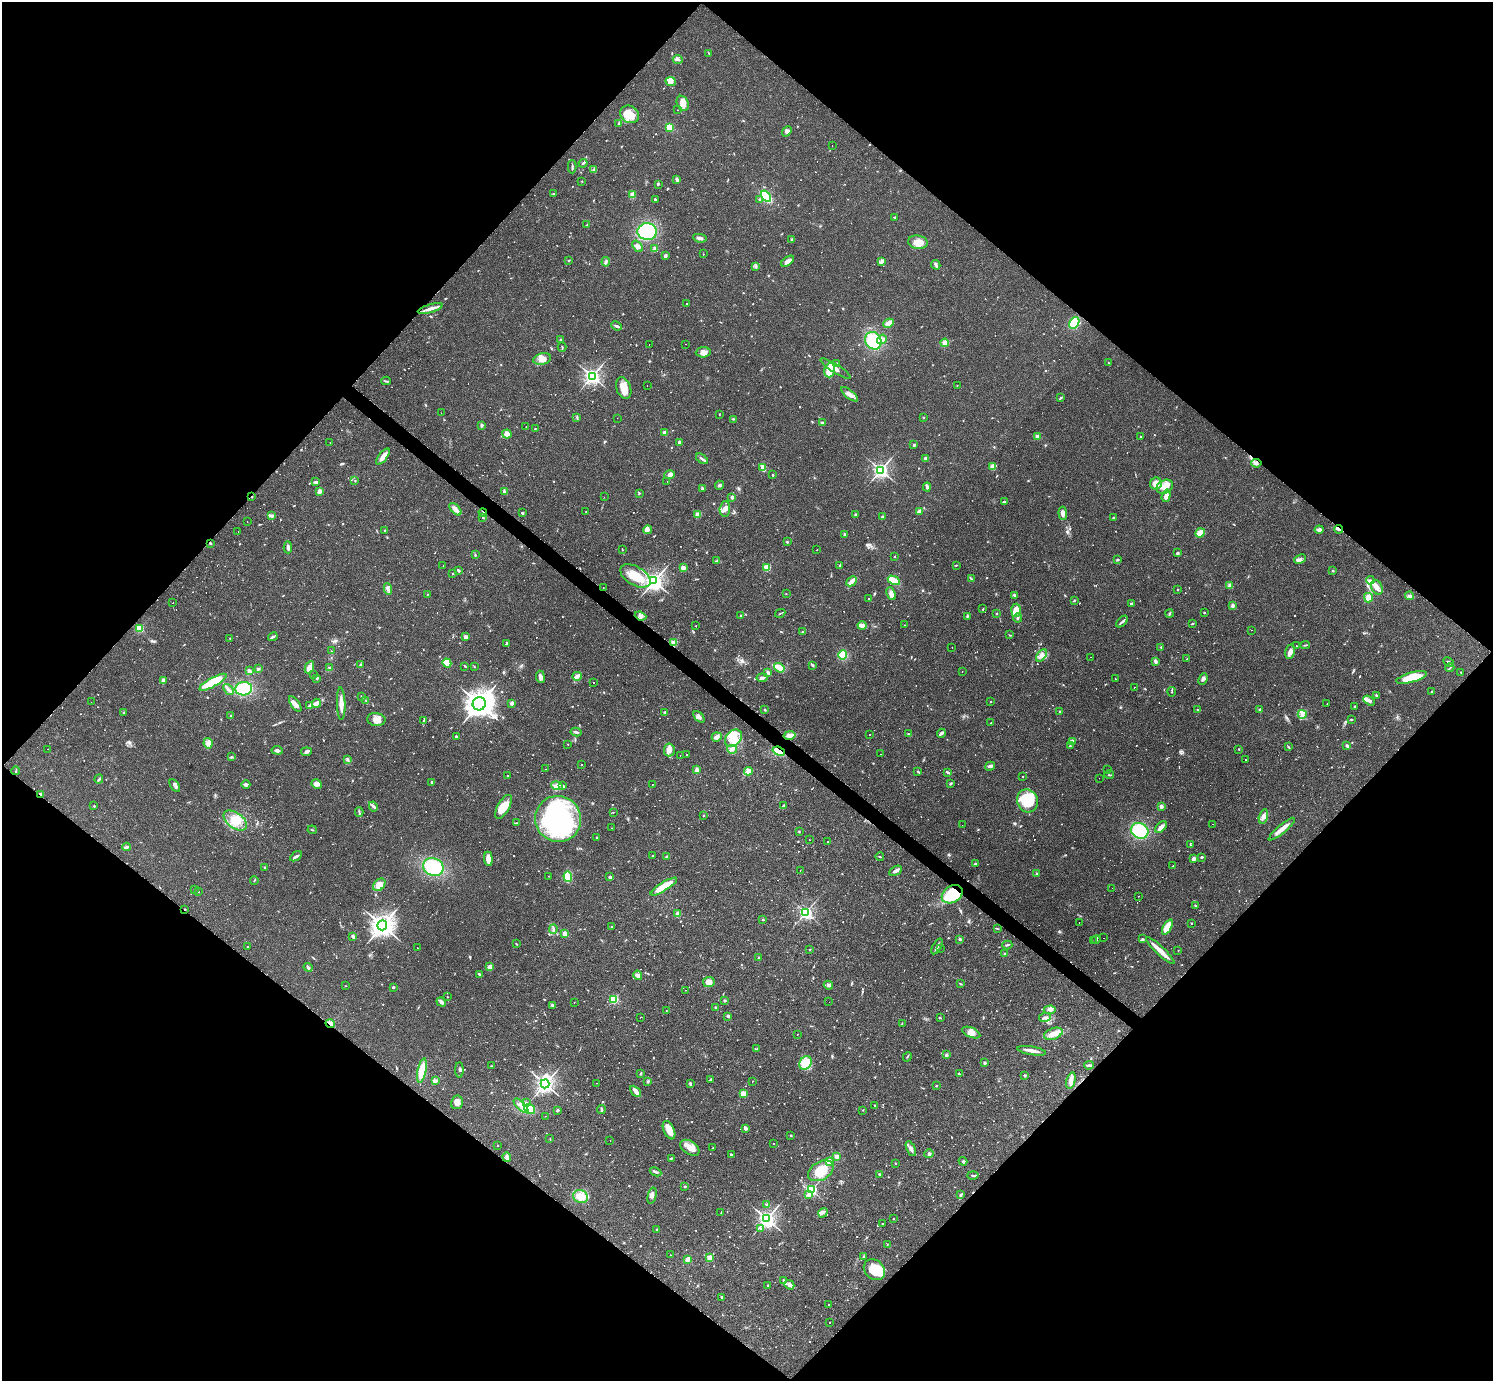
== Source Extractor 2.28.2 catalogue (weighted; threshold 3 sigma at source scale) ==
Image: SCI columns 3-5964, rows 296-5811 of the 5978 x 5982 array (HDU 1 of 3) = the unmasked area's bounding box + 8 px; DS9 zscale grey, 4 x 4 block average (1 PNG px = mean of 4 x 4 image px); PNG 1495 x 1383 px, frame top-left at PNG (2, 2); each listed source drawn as its Kron ellipse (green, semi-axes under 4 px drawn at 4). Shown black and unused: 51% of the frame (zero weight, under 2 of 3 exposures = <1% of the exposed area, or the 3 px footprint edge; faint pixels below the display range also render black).
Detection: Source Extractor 2.28.2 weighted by HDU 2 'WHT'. Background 0.061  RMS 0.0054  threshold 0.0243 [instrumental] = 3 sigma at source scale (4.5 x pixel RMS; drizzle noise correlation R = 1.50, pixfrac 1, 0.05/0.05 arcsec/px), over >= 5 px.
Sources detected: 1373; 13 too faint to see at this stretch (4 x 4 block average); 6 inside a brighter object's white glare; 39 cosmic-ray / hot-pixel residue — neither listed nor drawn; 15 coinciding with a brighter row at this scale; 45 inside a brighter listed object's ellipse — not listed separately; of the other 1255, all 500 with FLUX_AUTO >= 1.94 (the completeness limit of this list) listed and drawn (755 fainter detections not listed), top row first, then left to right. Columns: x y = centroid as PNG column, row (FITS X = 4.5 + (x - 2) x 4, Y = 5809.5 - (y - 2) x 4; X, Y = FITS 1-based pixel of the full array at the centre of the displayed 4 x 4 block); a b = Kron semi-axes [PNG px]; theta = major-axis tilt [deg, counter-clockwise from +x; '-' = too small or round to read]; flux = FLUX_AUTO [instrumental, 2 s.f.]
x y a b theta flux
709 53 3 2 - 2.5
678 59 5 2 - 5.7
671 81 5 4 - 13
683 103 8 5 -64 28
677 110 2 2 - 2.3
630 114 10 8 -30 51
619 124 3 2 - 4
669 127 4 3 - 25
787 131 6 3 49 10
832 145 2 2 - 1.9
583 163 4 2 - 4.8
572 167 6 2 89 5.2
594 170 3 2 - 3.2
677 180 3 2 - 9.6
582 181 2 2 - 2.1
658 184 2 2 - 12
554 194 4 2 - 2.3
633 195 4 3 - 15
766 196 6 3 -54 240
655 199 3 2 - 3.8
760 199 2 2 - 3.8
894 217 2 2 - 2.7
587 225 3 2 - 3.2
647 232 10 8 -5 210
700 238 6 3 -8 14
792 240 4 2 - 4.9
918 242 10 6 -8 29
638 246 6 4 -53 11
655 248 4 3 - 9
703 254 2 2 - 2.8
665 256 2 2 - 27
568 260 2 2 - 2.5
788 261 7 3 35 18
606 262 4 3 - 7.3
881 262 3 3 - 5.2
936 265 5 3 - 6.5
756 266 3 2 - 3.8
687 304 2 2 - 7.2
430 308 13 3 17 22
888 323 6 3 28 25
1074 323 6 4 59 120
617 326 6 2 -23 6.1
560 339 2 2 - 3.5
882 339 5 3 - 20
873 341 9 7 -57 130
945 343 4 3 - 24
649 344 2 2 - 2
686 344 2 2 - 3.2
562 347 4 2 - 2.8
703 352 7 5 3 16
542 359 9 5 15 23
837 363 2 2 - 2.3
1109 363 3 2 - 2.2
836 369 18 4 -33 36
830 370 7 5 72 55
592 376 3 3 - 1100
386 381 5 2 - 3.5
957 385 2 2 - 2.1
647 386 2 2 - 5.1
624 388 11 7 -70 38
849 394 10 3 -39 16
1061 398 3 2 - 4.2
441 413 2 2 - 2.3
719 414 2 2 - 5.9
577 417 3 2 - 2.9
617 418 2 2 - 4.9
923 418 2 2 - 5
733 419 3 2 - 2.7
822 422 4 2 - 3.4
482 425 4 2 - 4.3
526 427 2 2 - 2.2
535 429 2 2 - 4.6
665 433 2 2 - 52
507 434 4 4 - 24
1140 436 2 2 - 2
1038 437 3 2 - 12
330 442 2 2 - 8.2
679 442 4 2 - 4.3
914 445 2 2 - 19
383 457 9 3 52 24
702 459 7 2 -37 7.6
926 459 4 3 - 7.9
1256 463 5 3 - 7.5
993 467 4 3 - 16
763 468 4 3 - 32
881 470 3 3 - 970
670 475 5 3 - 16
773 475 2 2 - 3.4
355 480 2 2 - 2.4
316 482 4 2 - 9.5
667 482 2 2 - 4.6
1156 483 6 5 - 22
719 485 4 3 - 6
927 487 4 2 - 8.6
1165 487 9 6 29 36
702 488 3 2 - 3.9
319 491 3 2 - 15
504 492 3 2 - 4.6
639 493 2 2 - 2.2
1166 496 6 3 73 16
252 497 2 2 - 2.4
604 497 2 2 - 2.6
732 497 2 2 - 30
1004 502 3 2 - 3.4
455 509 7 3 -46 18
725 509 7 5 86 20
586 511 2 2 - 2
919 512 4 3 - 8.6
483 513 4 2 - 5.2
522 513 2 2 - 4.7
1063 513 6 3 -85 14
698 514 4 3 - 16
856 515 4 3 - 5.6
272 516 4 3 - 6.1
882 517 3 2 - 4.1
483 518 2 2 - 4.9
1113 518 2 2 - 2.9
247 522 2 2 - 7.5
1339 529 4 2 - 5.4
648 530 4 2 - 6.1
1319 530 4 3 - 11
385 531 3 2 - 3.3
238 532 2 2 - 2
1200 533 5 3 - 47
844 534 3 2 - 5.9
787 542 2 2 - 3.1
210 543 3 2 - 3
288 547 6 3 -87 11
622 550 2 2 - 2.5
817 550 2 2 - 2.5
1178 553 3 3 - 4.3
475 555 3 2 - 2.7
894 556 2 2 - 2
1300 559 6 3 24 8.7
1117 560 2 2 - 2.5
717 561 4 2 - 2.6
443 565 2 2 - 7.8
840 565 3 2 - 2.2
956 565 3 2 - 2.5
767 567 2 2 - 180
683 568 2 2 - 82
459 571 3 2 - 5.1
1333 571 3 2 - 2.1
453 573 2 2 - 2.4
635 576 17 9 -30 86
971 579 2 2 - 2
894 580 6 2 -28 63
1370 580 4 3 - 6.9
654 581 3 3 - 1500
851 581 6 3 43 22
1230 585 3 3 - 7
1377 587 7 5 -63 17
603 588 2 2 - 2.9
388 589 5 3 - 8.5
1178 590 2 2 - 2
427 594 2 2 - 2.6
786 594 2 2 - 2.1
891 594 7 4 -68 12
1015 595 3 2 - 2.6
1410 596 4 3 - 6.3
1368 598 5 4 - 21
869 599 2 2 - 8.1
1074 600 2 2 - 1.9
173 603 2 2 - 3.1
1131 603 3 2 - 3.9
1233 605 4 3 - 6.9
983 609 3 2 - 2.3
1016 610 6 5 - 37
1204 612 2 2 - 7.5
780 613 5 2 - 2.9
1170 613 4 2 - 3.6
997 614 2 2 - 4
741 615 3 2 - 3
640 616 6 3 -21 9.9
967 616 3 2 - 3.4
1018 618 4 2 - 5.5
1122 622 7 2 44 6.9
1192 624 3 2 - 2.6
862 625 4 2 - 27
904 625 2 2 - 2.4
696 626 2 2 - 2.5
140 628 2 2 - 220
1251 630 2 2 - 3.3
802 632 3 2 - 2.4
1010 635 2 2 - 2.3
273 637 5 3 - 6
466 637 3 3 - 9.9
230 638 2 2 - 2.2
506 643 3 2 - 4.1
673 643 4 4 - 14
1305 645 5 2 - 3.2
1296 646 2 2 - 2.9
952 647 2 2 - 2.9
1161 647 2 2 - 3.4
331 651 2 2 - 2.2
1290 652 7 4 76 16
843 655 4 4 - 56
1041 655 7 4 52 14
1090 657 2 2 - 4.6
1187 659 2 2 - 2.6
1155 661 3 2 - 8.3
1449 662 5 2 - 5.9
447 663 4 3 - 54
360 665 2 2 - 2.7
812 665 3 2 - 3.2
465 666 3 2 - 2.4
309 667 6 3 64 26
474 667 2 2 - 3
330 668 2 2 - 2.1
779 668 5 3 - 49
1450 668 4 2 - 3.1
258 669 3 2 - 6.4
249 671 4 3 - 11
962 671 2 2 - 2
768 672 4 2 - 6.1
1461 672 3 2 - 2.2
314 675 2 2 - 4.3
577 676 5 2 - 29
540 677 6 3 -82 11
1412 677 16 5 15 93
317 678 4 2 - 3.3
762 678 5 2 - 8.3
1115 679 2 2 - 3.1
1203 679 6 3 67 7.6
163 681 3 3 - 8.7
213 682 15 4 29 120
594 682 2 2 - 8.9
1134 687 2 2 - 3.3
228 689 6 2 -47 8.4
244 689 8 7 - 140
1432 691 2 2 - 3
1172 692 5 2 - 2.9
1377 695 3 2 - 4.3
361 697 2 2 - 2
366 700 2 2 - 2.6
1369 701 6 3 -30 13
91 702 2 2 - 2
990 702 2 2 - 6.5
316 703 4 3 - 9.5
512 703 2 2 - 43
1327 703 2 2 - 2.3
295 704 9 4 -54 19
341 704 16 3 -88 28
479 704 6 6 - 3000
309 705 4 2 - 3.1
1355 707 3 2 - 3.4
1198 709 3 2 - 2.4
765 710 2 2 - 3.1
1260 710 2 2 - 20
665 712 3 2 - 3.3
1060 712 2 2 - 24
124 713 3 2 - 2.2
1302 714 4 2 - 6.5
231 715 2 2 - 7.5
699 717 7 3 -48 10
376 720 9 6 -8 26
1351 720 3 2 - 2.9
423 721 4 2 - 2.7
991 723 2 2 - 2
576 732 5 2 - 7.1
941 733 4 2 - 9.5
870 734 2 2 - 4.4
909 734 2 2 - 2.3
790 735 6 4 12 18
456 737 2 2 - 15
717 737 5 4 - 9.8
733 738 10 7 47 44
1072 741 4 3 - 5.7
208 743 5 4 - 14
568 744 2 2 - 3.5
1070 746 2 2 - 2.3
1347 746 3 2 - 6
1288 747 3 2 - 3.1
48 749 2 2 - 2.4
732 749 5 2 - 6.6
1239 749 2 2 - 2.8
277 750 6 3 -6 8.9
669 750 6 5 - 18
779 751 6 3 -21 93
306 752 5 3 - 7.6
881 754 2 2 - 4
680 755 2 2 - 3.5
687 755 2 2 - 4
231 757 3 2 - 3.7
348 760 2 2 - 2.5
1245 760 2 2 - 130
581 765 2 2 - 4
990 766 5 3 - 8.9
545 769 2 2 - 4
697 770 4 3 - 15
1107 770 2 2 - 4.9
16 771 4 2 - 2.5
748 771 4 2 - 23
918 771 2 2 - 6
948 772 4 2 - 5.6
1109 775 5 2 - 3.1
507 776 2 2 - 2.8
1023 776 2 2 - 4.5
1099 778 2 2 - 2.1
99 779 4 2 - 4.6
431 782 3 2 - 2.6
317 784 5 4 - 16
652 784 2 2 - 2.6
950 784 3 2 - 3.9
175 785 7 3 -56 8.4
246 785 4 3 - 9.3
557 786 6 4 -11 15
563 786 3 2 - 3.8
40 794 3 2 - 4.7
1027 801 12 10 -66 120
94 806 2 2 - 7.7
373 806 5 2 - 4.9
784 806 4 2 - 4.4
1161 806 2 2 - 49
504 807 13 6 61 46
359 812 4 2 - 3.9
613 812 2 2 - 2.4
704 816 2 2 - 8.9
1263 816 7 4 76 14
558 819 23 23 - 540
235 820 13 7 -37 51
516 823 4 2 - 2.9
1212 824 2 2 - 4.5
962 825 2 2 - 2
1161 827 7 3 45 16
612 828 2 2 - 6.3
1282 829 17 3 40 27
312 830 4 2 - 2.3
799 831 2 2 - 2.3
1140 831 9 7 -25 180
596 837 2 2 - 3.9
809 840 2 2 - 3
827 841 2 2 - 3.6
1190 845 3 2 - 2.5
126 847 4 2 - 6.4
652 855 2 2 - 1.9
296 856 6 2 32 8
666 857 3 2 - 3.4
880 857 4 2 - 3.1
1202 857 2 2 - 6.1
488 859 7 3 -85 34
1194 859 4 3 - 7.4
975 864 4 2 - 4.3
1173 866 2 2 - 2.8
265 867 2 2 - 9.8
433 867 10 8 -22 160
800 870 2 2 - 3.6
895 871 7 3 29 10
1037 874 2 2 - 25
549 876 2 2 - 2.5
568 876 5 4 - 67
610 877 3 2 - 6.7
254 880 4 2 - 2.6
379 885 7 5 47 34
664 887 15 4 32 68
1112 888 2 2 - 2
194 890 2 2 - 2.4
198 891 3 2 - 2
952 894 11 8 33 130
1138 896 2 2 - 2.1
1195 906 3 2 - 2.2
185 909 2 2 - 2.4
806 912 2 2 - 800
678 914 2 2 - 68
763 920 2 2 - 2.3
1079 922 2 2 - 2.4
1191 923 2 2 - 5
382 925 5 4 - 2400
611 927 2 2 - 2.2
1167 927 8 3 61 50
553 929 5 2 - 6.2
998 929 4 2 - 2.1
565 934 2 2 - 98
353 936 3 2 - 11
1104 938 2 2 - 3.6
960 939 2 2 - 5.2
1096 939 4 2 - 4.9
1143 939 2 2 - 2.2
1093 941 2 2 - 2
516 944 2 2 - 2.2
1007 945 5 2 - 3.3
248 946 2 2 - 2
937 946 9 2 59 9.5
417 948 2 2 - 2.8
940 948 2 2 - 1.9
810 949 2 2 - 2.2
1178 950 2 2 - 2
1160 951 19 3 -44 33
1005 954 2 2 - 23
759 958 3 2 - 7.2
308 967 4 2 - 6.9
490 967 3 3 - 21
479 974 3 2 - 5.5
638 975 5 3 - 7.3
709 982 6 5 - 22
960 984 3 2 - 2.7
828 985 5 4 - 6.9
346 986 2 2 - 2
393 987 2 2 - 20
686 990 2 2 - 3.4
447 997 2 2 - 2.1
614 999 2 2 - 320
725 1001 2 2 - 15
441 1002 5 2 - 11
574 1002 2 2 - 2.4
829 1002 2 2 - 6.8
552 1005 4 3 - 5
715 1008 2 2 - 13
1050 1010 6 3 4 9
666 1011 2 2 - 3.8
728 1016 2 2 - 25
640 1017 2 2 - 2.1
1045 1017 6 3 9 9.3
940 1018 3 2 - 1.9
902 1023 2 2 - 2.8
330 1024 4 2 - 27
971 1033 9 5 -23 21
1053 1034 10 5 20 27
797 1035 2 2 - 4
757 1049 2 2 - 2.1
1032 1051 14 2 -10 22
946 1055 2 2 - 28
907 1057 5 2 - 3
806 1063 7 5 54 47
985 1063 2 2 - 24
1089 1065 5 2 - 7.8
491 1066 2 2 - 2
422 1070 12 4 78 78
459 1070 7 2 -90 4.8
640 1074 3 2 - 3.6
959 1074 4 2 - 2.5
1025 1075 3 3 - 4
711 1080 2 2 - 8
435 1081 4 2 - 13
648 1081 3 2 - 3.5
752 1081 2 2 - 4.9
1071 1081 8 4 76 17
596 1083 2 2 - 21
545 1084 4 3 - 1100
690 1084 4 2 - 3.8
937 1086 2 2 - 3.4
635 1091 6 4 -43 19
743 1093 2 2 - 110
457 1102 7 6 - 16
526 1103 3 2 - 3.5
875 1105 2 2 - 5.8
521 1106 9 3 -45 18
530 1109 6 4 -37 50
557 1110 3 2 - 4.5
601 1110 4 2 - 5
863 1110 2 2 - 3.3
545 1116 2 2 - 2.4
745 1129 2 2 - 31
669 1130 10 5 -66 32
791 1135 2 2 - 8.2
550 1139 2 2 - 2
610 1141 2 2 - 4
773 1144 2 2 - 2.7
498 1146 2 2 - 1.9
690 1148 11 6 -33 32
713 1148 2 2 - 5.8
911 1149 8 3 -64 11
731 1154 3 2 - 5
929 1154 4 2 - 6.2
507 1157 5 3 - 10
836 1157 2 2 - 16
671 1158 3 2 - 3
829 1161 2 2 - 80
963 1161 4 2 - 4.1
896 1164 2 2 - 3.3
821 1171 14 9 30 73
656 1172 6 2 -27 7.9
879 1174 2 2 - 20
973 1176 5 2 - 3.7
685 1187 2 2 - 13
811 1190 2 2 - 610
808 1195 4 3 - 6
960 1195 4 3 - 4.3
652 1196 8 2 76 6.7
580 1197 7 6 - 35
767 1204 3 3 - 4.4
721 1213 3 2 - 2.1
823 1213 5 2 - 5.5
767 1219 4 3 - 1200
893 1219 2 2 - 5.2
883 1224 2 2 - 2.7
761 1229 2 2 - 4.2
657 1230 2 2 - 9.7
887 1245 2 2 - 2.3
670 1255 2 2 - 2.2
864 1256 3 2 - 2.7
710 1258 2 2 - 110
688 1260 4 2 - 18
874 1270 12 9 -43 90
783 1280 2 2 - 7.5
768 1285 2 2 - 4.9
789 1285 5 4 - 13
721 1297 2 2 - 11
828 1305 2 2 - 5.8
830 1322 2 2 - 8.7
Overlapping masked pixels (flux is a lower limit): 9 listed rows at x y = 252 497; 483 513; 1339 529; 210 543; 779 751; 40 794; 952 894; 185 909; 330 1024
Diffuse or blended objects may show on this block-average render without a row.